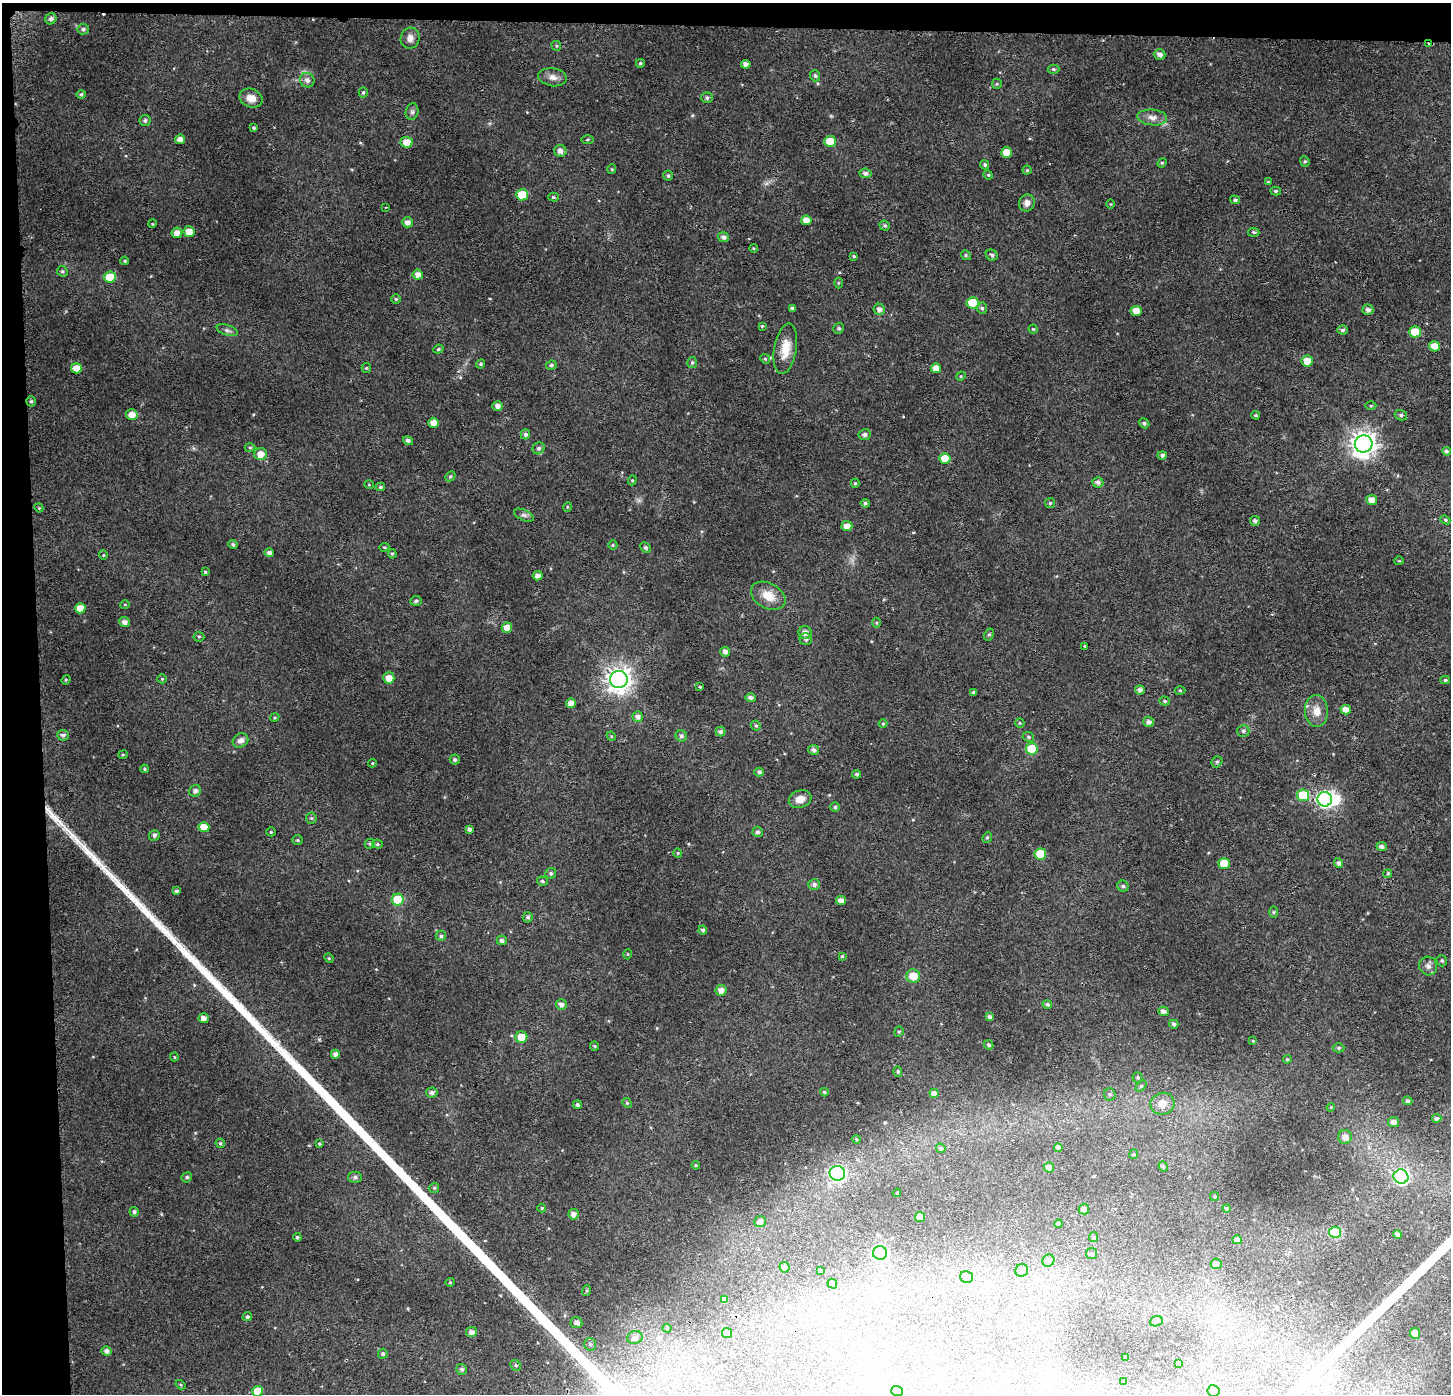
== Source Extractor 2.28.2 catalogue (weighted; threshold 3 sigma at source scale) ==
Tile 1 of 3 x 3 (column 1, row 1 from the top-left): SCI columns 46-1494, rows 2796-4187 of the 4439 x 4202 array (HDU 1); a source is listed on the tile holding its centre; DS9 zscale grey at full resolution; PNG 1453 x 1396 px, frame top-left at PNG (2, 3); each listed source drawn as its Kron ellipse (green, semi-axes under 4 px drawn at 4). Shown black and unused: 4% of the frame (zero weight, under 2 of 3 exposures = <1% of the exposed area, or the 3 px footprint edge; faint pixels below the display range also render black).
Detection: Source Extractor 2.28.2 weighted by HDU 2 'WHT'; one run over the whole footprint, this tile lists its part. Background 0.0312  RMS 0.0046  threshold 0.0207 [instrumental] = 3 sigma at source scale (4.5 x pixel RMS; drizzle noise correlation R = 1.50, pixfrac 1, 0.0396/0.0396 arcsec/px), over >= 5 px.
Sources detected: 313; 1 too faint to see at this stretch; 1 inside a brighter object's white glare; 3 cosmic-ray / hot-pixel residue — neither listed nor drawn; the other 308 listed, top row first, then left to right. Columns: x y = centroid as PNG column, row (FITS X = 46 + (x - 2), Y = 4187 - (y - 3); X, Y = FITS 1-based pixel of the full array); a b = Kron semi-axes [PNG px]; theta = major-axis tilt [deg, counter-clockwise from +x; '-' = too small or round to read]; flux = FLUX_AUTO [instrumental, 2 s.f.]
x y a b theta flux
51 19 6 5 - 1.5
83 29 6 5 - 1.1
410 38 10 9 - 3
1429 44 3 3 - 2.3
556 46 5 4 - 0.64
1160 54 6 5 - 2.1
640 63 4 4 - 0.67
746 64 4 4 - 2.4
1053 69 6 4 -2 0.75
815 76 6 5 - 0.98
553 77 14 9 -8 3
307 80 7 7 - 2.1
997 84 5 5 - 0.55
363 92 5 4 - 0.76
81 94 4 4 - 0.95
251 98 12 9 -21 4.7
707 98 6 5 - 1.1
412 112 8 6 76 1.2
1152 117 15 8 -5 3.2
145 120 6 5 - 0.99
254 128 4 3 - 0.78
180 139 5 4 - 2.8
587 139 6 3 1 0.63
830 141 6 5 - 9.6
407 142 6 5 - 5.3
560 151 6 6 - 2.3
1006 153 5 5 - 6.9
1305 161 5 4 - 0.68
1162 163 5 4 - 0.52
985 165 5 4 - 0.92
612 169 4 4 - 0.51
1027 170 4 4 - 0.6
865 173 6 5 - 1.7
988 175 5 4 - 0.51
668 176 5 5 - 0.91
1268 182 4 4 - 0.52
1276 191 5 4 - 0.79
522 195 6 5 - 13
553 197 5 4 - 0.67
1235 200 5 4 - 0.86
1027 203 8 8 - 2.6
1111 204 4 3 - 0.34
386 207 4 2 - 0.37
806 220 5 5 - 4.5
407 222 5 5 - 2.3
152 224 4 3 - 0.4
885 226 5 4 - 0.99
189 232 5 5 - 4.8
1254 232 6 4 -4 0.8
177 233 5 5 - 3
724 237 5 5 - 1.7
753 248 4 3 - 0.43
966 255 5 4 - 0.69
992 255 6 5 - 1.1
854 256 3 3 - 0.55
125 261 4 3 - 0.54
62 271 5 5 - 0.88
418 275 5 5 - 3.3
110 277 6 5 - 11
838 283 5 3 - 0.47
396 299 5 5 - 0.7
973 303 6 5 - 15
792 308 4 3 - 0.96
982 308 5 5 - 0.86
879 309 6 5 - 2.1
1368 310 5 5 - 1.9
1136 311 5 5 - 4.9
762 326 4 4 - 0.51
839 328 5 5 - 0.89
1033 329 4 4 - 0.52
227 330 11 5 -18 1.3
1342 330 5 4 - 1
1415 332 6 5 - 9.5
1435 346 6 5 - 5.5
438 349 5 4 - 0.64
785 349 25 11 80 8.3
765 359 5 4 - 0.63
1307 361 5 5 - 5.2
692 362 5 5 - 0.9
481 364 5 4 - 0.66
551 365 5 4 - 0.94
76 368 5 5 - 5.7
366 368 5 4 - 0.57
936 368 5 5 - 3.8
961 376 5 4 - 0.48
31 401 5 5 - 0.93
498 406 5 5 - 2.2
1371 406 5 3 - 0.54
132 415 6 5 - 3.7
1256 415 4 3 - 0.59
1401 415 6 5 - 1
433 423 5 5 - 3.5
1144 423 5 4 - 0.86
525 434 5 4 - 1.3
864 435 6 5 - 1.5
408 441 5 4 - 1.4
1364 444 9 8 - 450
250 448 5 3 - 0.49
539 448 6 5 - 1.2
1446 451 4 4 - 1
261 454 6 6 - 3.8
1162 455 4 4 - 1.1
945 459 5 5 - 9.6
450 476 5 4 - 0.7
632 480 5 4 - 0.61
1098 482 5 5 - 1.7
855 483 4 4 - 0.62
369 485 5 3 - 0.36
380 487 4 3 - 0.71
1372 500 5 5 - 3.6
865 503 4 4 - 1
1050 503 5 5 - 0.74
567 507 5 3 - 0.45
39 508 4 3 - 0.43
524 515 10 5 -25 1.4
1445 520 5 4 - 0.69
1255 521 5 4 - 1.2
847 526 5 5 - 3.6
233 544 5 4 - 0.85
613 545 5 4 - 0.54
384 547 5 3 - 0.51
645 547 6 5 - 1
269 553 4 4 - 1.7
392 554 5 4 - 0.69
103 555 4 4 - 0.55
1399 561 5 4 - 0.5
205 572 4 4 - 0.63
538 576 5 4 - 2.2
768 596 18 12 -29 7.4
416 601 5 4 - 0.73
125 604 5 3 - 0.4
80 608 5 5 - 5.1
124 622 5 5 - 2
877 623 5 3 - 0.52
507 628 5 5 - 4.6
805 632 6 6 - 2.5
989 634 6 4 61 0.84
199 637 5 5 - 0.64
806 639 6 6 - 1.3
1085 646 3 3 - 0.51
725 652 5 5 - 2.2
389 678 6 5 - 4.2
162 679 5 4 - 0.58
619 679 9 8 - 430
66 680 5 4 - 0.64
1445 680 5 4 - 0.62
700 687 4 3 - 0.59
1140 690 5 4 - 1.8
1180 691 5 3 - 0.48
973 692 3 3 - 0.8
750 698 5 4 - 1.7
1165 701 5 4 - 0.65
571 703 5 4 - 3.1
1346 710 5 4 - 3.3
1316 711 16 11 -87 5
275 717 5 3 - 0.53
638 717 5 5 - 2
1149 722 5 5 - 1.9
1020 723 5 4 - 0.52
883 724 4 4 - 0.41
756 726 5 4 - 0.78
1243 731 6 6 - 1.2
721 732 5 5 - 1.2
63 735 6 5 - 1.6
611 736 5 4 - 0.51
681 736 6 5 - 1.2
1028 737 6 4 -23 0.82
240 740 8 6 31 2.5
1032 749 6 5 - 20
814 750 5 5 - 1.8
123 755 5 3 - 0.5
455 760 5 5 - 0.98
1217 762 6 5 - 0.83
372 763 4 4 - 0.47
144 769 4 3 - 0.57
759 772 5 4 - 1
857 774 4 4 - 0.96
195 791 6 5 - 1.6
1303 795 6 6 - 16
800 799 11 8 19 4.2
1325 799 7 7 - 94
835 807 5 4 - 0.88
311 818 5 5 - 0.71
204 827 5 5 - 5.9
469 829 4 3 - 1.3
271 832 4 4 - 0.62
758 832 5 5 - 1.3
154 835 5 5 - 1.2
987 837 6 4 67 0.7
297 840 5 5 - 0.65
370 844 5 4 - 0.66
377 844 5 4 - 0.76
1382 846 5 4 - 1.4
678 853 5 4 - 0.53
1040 854 6 5 - 13
1224 863 5 5 - 10
1338 863 5 4 - 1.6
551 873 6 5 - 0.98
1388 874 4 4 - 0.6
542 881 6 4 -18 0.73
814 885 6 5 - 1.5
1123 886 6 5 - 0.95
176 891 4 4 - 1.1
398 900 6 6 - 17
841 900 5 4 - 2.7
1273 912 6 4 89 0.57
528 917 5 5 - 1.2
703 930 4 4 - 1.1
441 936 5 5 - 0.95
502 940 5 5 - 1.5
628 954 5 3 - 0.36
842 956 4 3 - 0.52
329 958 5 4 - 0.52
1442 961 6 5 - 0.87
1428 966 9 8 - 2
913 976 7 7 - 7.6
721 990 5 5 - 3.2
1047 1004 5 4 - 1.2
561 1005 5 5 - 2
1163 1011 5 5 - 1.7
990 1017 4 4 - 1.5
203 1018 5 5 - 2.2
1174 1024 4 4 - 0.99
899 1032 5 4 - 0.66
521 1037 6 5 - 6.3
1253 1041 4 3 - 0.38
989 1045 5 4 - 0.85
594 1046 4 3 - 0.62
1339 1048 6 4 0 0.74
335 1054 4 4 - 1.9
174 1057 4 4 - 0.47
1287 1059 4 4 - 0.47
898 1072 5 4 - 0.78
1138 1077 5 5 - 0.69
1141 1086 6 4 45 0.7
824 1092 4 3 - 0.7
432 1093 6 5 - 1.8
934 1093 5 4 - 2.3
1110 1094 6 6 - 0.94
1408 1101 5 4 - 0.94
627 1103 5 4 - 0.55
1163 1104 12 11 - 5.5
577 1105 4 4 - 0.91
1331 1107 4 3 - 0.4
1437 1118 4 4 - 1.1
1393 1122 5 5 - 2.3
1345 1137 7 7 - 3
856 1139 4 3 - 0.48
220 1143 5 4 - 0.8
319 1144 4 3 - 0.63
941 1148 5 4 - 0.7
1058 1148 4 4 - 2.2
1134 1154 5 4 - 0.54
696 1165 4 4 - 0.59
1049 1167 5 5 - 2.3
1163 1167 5 4 - 0.68
837 1173 8 7 - 100
187 1177 5 5 - 0.91
355 1177 6 6 - 1.3
1401 1177 7 7 - 67
434 1188 5 5 - 0.62
897 1193 4 3 - 0.46
1214 1196 4 3 - 0.5
542 1208 4 4 - 0.49
1227 1208 4 4 - 0.96
1084 1209 5 5 - 1.6
134 1212 5 4 - 1
574 1214 5 5 - 2.3
920 1217 5 5 - 6.4
760 1222 6 5 - 1.9
1058 1224 4 3 - 0.91
1335 1232 6 5 - 21
1398 1234 4 4 - 1.6
297 1237 4 4 - 0.91
1094 1237 5 4 - 0.6
1237 1240 5 4 - 2.2
880 1253 7 7 - 92
1092 1254 5 5 - 0.77
1048 1260 6 6 - 1.2
1216 1264 5 5 - 2.1
785 1267 5 5 - 3.1
820 1270 3 3 - 0.64
1022 1270 6 6 - 1.1
966 1277 6 6 - 2
450 1282 4 4 - 0.5
832 1284 5 4 - 1.3
586 1291 5 3 - 0.58
724 1300 4 4 - 1.9
247 1317 5 4 - 0.91
1156 1321 6 5 - 0.88
576 1323 6 5 - 1.9
667 1328 4 4 - 0.48
471 1332 5 5 - 2.2
727 1333 5 5 - 0.71
1415 1333 5 5 - 4.8
635 1337 8 6 14 2.1
590 1344 6 6 - 1
107 1351 5 4 - 1.8
383 1354 5 5 - 1.1
1125 1357 3 3 - 0.59
1178 1364 4 3 - 1.4
516 1365 6 5 - 0.87
462 1369 6 5 - 1.1
1124 1382 3 3 - 0.7
181 1385 5 3 - 0.56
257 1391 5 5 - 7.3
897 1391 6 5 - 0.9
1214 1391 6 6 - 26
Overlapping masked pixels (flux is a lower limit): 2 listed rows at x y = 1429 44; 1303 795
Isophote crosses this tile's border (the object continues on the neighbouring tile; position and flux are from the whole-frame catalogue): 2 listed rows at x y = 257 1391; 1214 1391